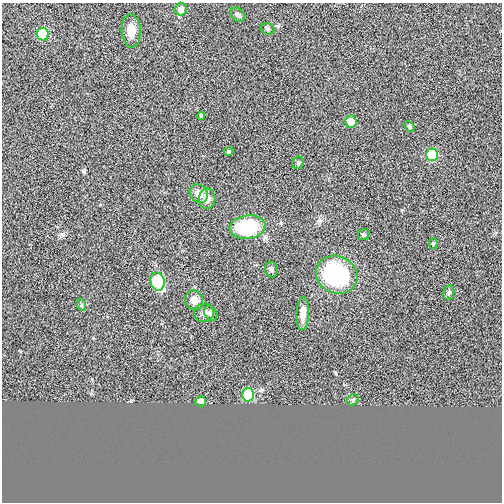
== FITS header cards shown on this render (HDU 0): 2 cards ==
NAXIS1  =                  500
NAXIS2  =                  500

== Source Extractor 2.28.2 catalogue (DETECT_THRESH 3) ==
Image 500 x 500 px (HDU 0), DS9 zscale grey, 1 PNG px = 1 image px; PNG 504 x 504 px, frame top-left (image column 1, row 500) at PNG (2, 3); each listed source drawn as its Kron ellipse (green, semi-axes under 4 px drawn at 4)
Background 0.00226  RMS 0.17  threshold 0.496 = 3 sigma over >= 5 px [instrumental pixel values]
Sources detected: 28; all 28 listed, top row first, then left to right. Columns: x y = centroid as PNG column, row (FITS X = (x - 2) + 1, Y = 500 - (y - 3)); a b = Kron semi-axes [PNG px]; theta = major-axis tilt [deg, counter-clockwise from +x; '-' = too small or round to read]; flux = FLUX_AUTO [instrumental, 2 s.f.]
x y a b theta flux
181 9 6 5 - 80
238 15 8 6 -46 34
268 29 7 5 -27 21
131 31 17 9 -87 140
43 34 6 6 - 400
201 116 4 3 - 11
351 122 6 5 - 150
409 127 6 4 -48 19
228 151 5 4 - 14
432 155 6 6 - 470
298 163 6 5 - 18
199 194 10 8 -48 88
207 199 10 8 87 82
247 227 18 11 7 690
363 234 5 5 - 25
433 243 5 4 - 12
271 270 8 6 -82 23
337 275 21 18 -24 1100
158 282 9 7 -79 610
449 292 7 5 78 22
194 300 10 9 - 96
82 305 6 4 -71 15
204 313 10 9 - 55
211 313 8 6 -52 27
303 314 16 6 87 110
248 395 6 6 - 500
353 400 6 5 - 19
201 401 5 5 - 120